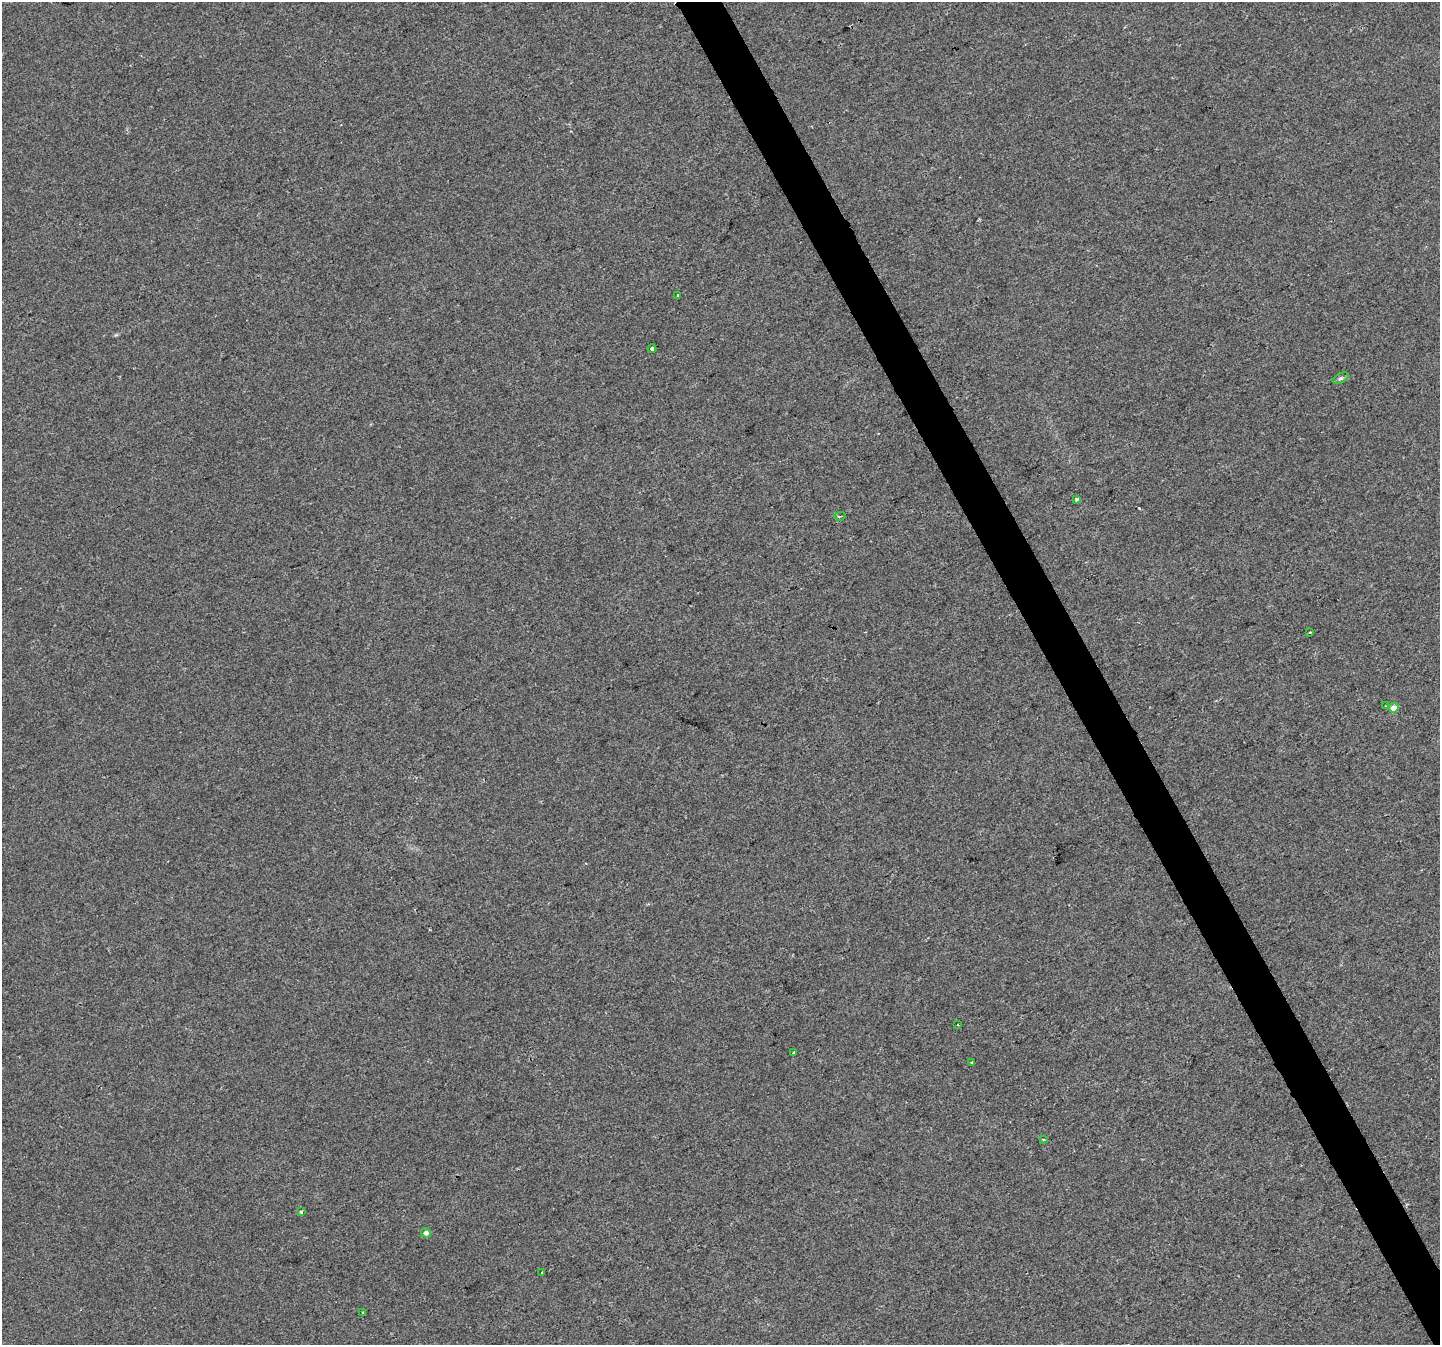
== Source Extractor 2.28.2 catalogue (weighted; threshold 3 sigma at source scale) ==
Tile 6 of 4 x 4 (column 2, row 2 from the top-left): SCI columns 1439-2876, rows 2787-4129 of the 5753 x 5632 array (HDU 1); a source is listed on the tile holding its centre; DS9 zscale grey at full resolution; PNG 1442 x 1347 px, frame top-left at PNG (2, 2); each listed source drawn as its Kron ellipse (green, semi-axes under 4 px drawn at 4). Shown black and unused: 3% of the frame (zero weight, under 2 of 3 exposures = <1% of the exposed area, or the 3 px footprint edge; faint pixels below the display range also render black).
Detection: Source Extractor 2.28.2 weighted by HDU 2 'WHT'; one run over the whole footprint, this tile lists its part. Background 0.0138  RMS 0.0048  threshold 0.0217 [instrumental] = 3 sigma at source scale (4.5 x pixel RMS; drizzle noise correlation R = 1.50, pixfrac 1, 0.0396/0.0396 arcsec/px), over >= 5 px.
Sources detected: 17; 1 cosmic-ray / hot-pixel residue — neither listed nor drawn; the other 16 listed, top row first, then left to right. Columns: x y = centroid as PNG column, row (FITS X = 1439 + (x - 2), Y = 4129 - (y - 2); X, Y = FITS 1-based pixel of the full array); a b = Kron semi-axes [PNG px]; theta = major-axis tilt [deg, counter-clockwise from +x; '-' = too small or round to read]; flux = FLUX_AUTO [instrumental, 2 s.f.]
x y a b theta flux
677 295 3 3 - 1.8
652 349 4 3 - 2
1341 378 9 4 26 1
1077 499 3 3 - 1.4
840 516 5 3 - 0.74
1310 632 2 2 - 0.37
1386 706 4 4 - 0.53
1394 708 5 4 - 6.4
957 1025 3 3 - 1.4
794 1053 3 3 - 1.1
972 1062 3 3 - 1.8
1043 1139 3 3 - 0.6
301 1212 4 3 - 1.4
426 1233 5 4 - 2.1
542 1273 3 3 - 2.8
363 1313 4 3 - 3.5